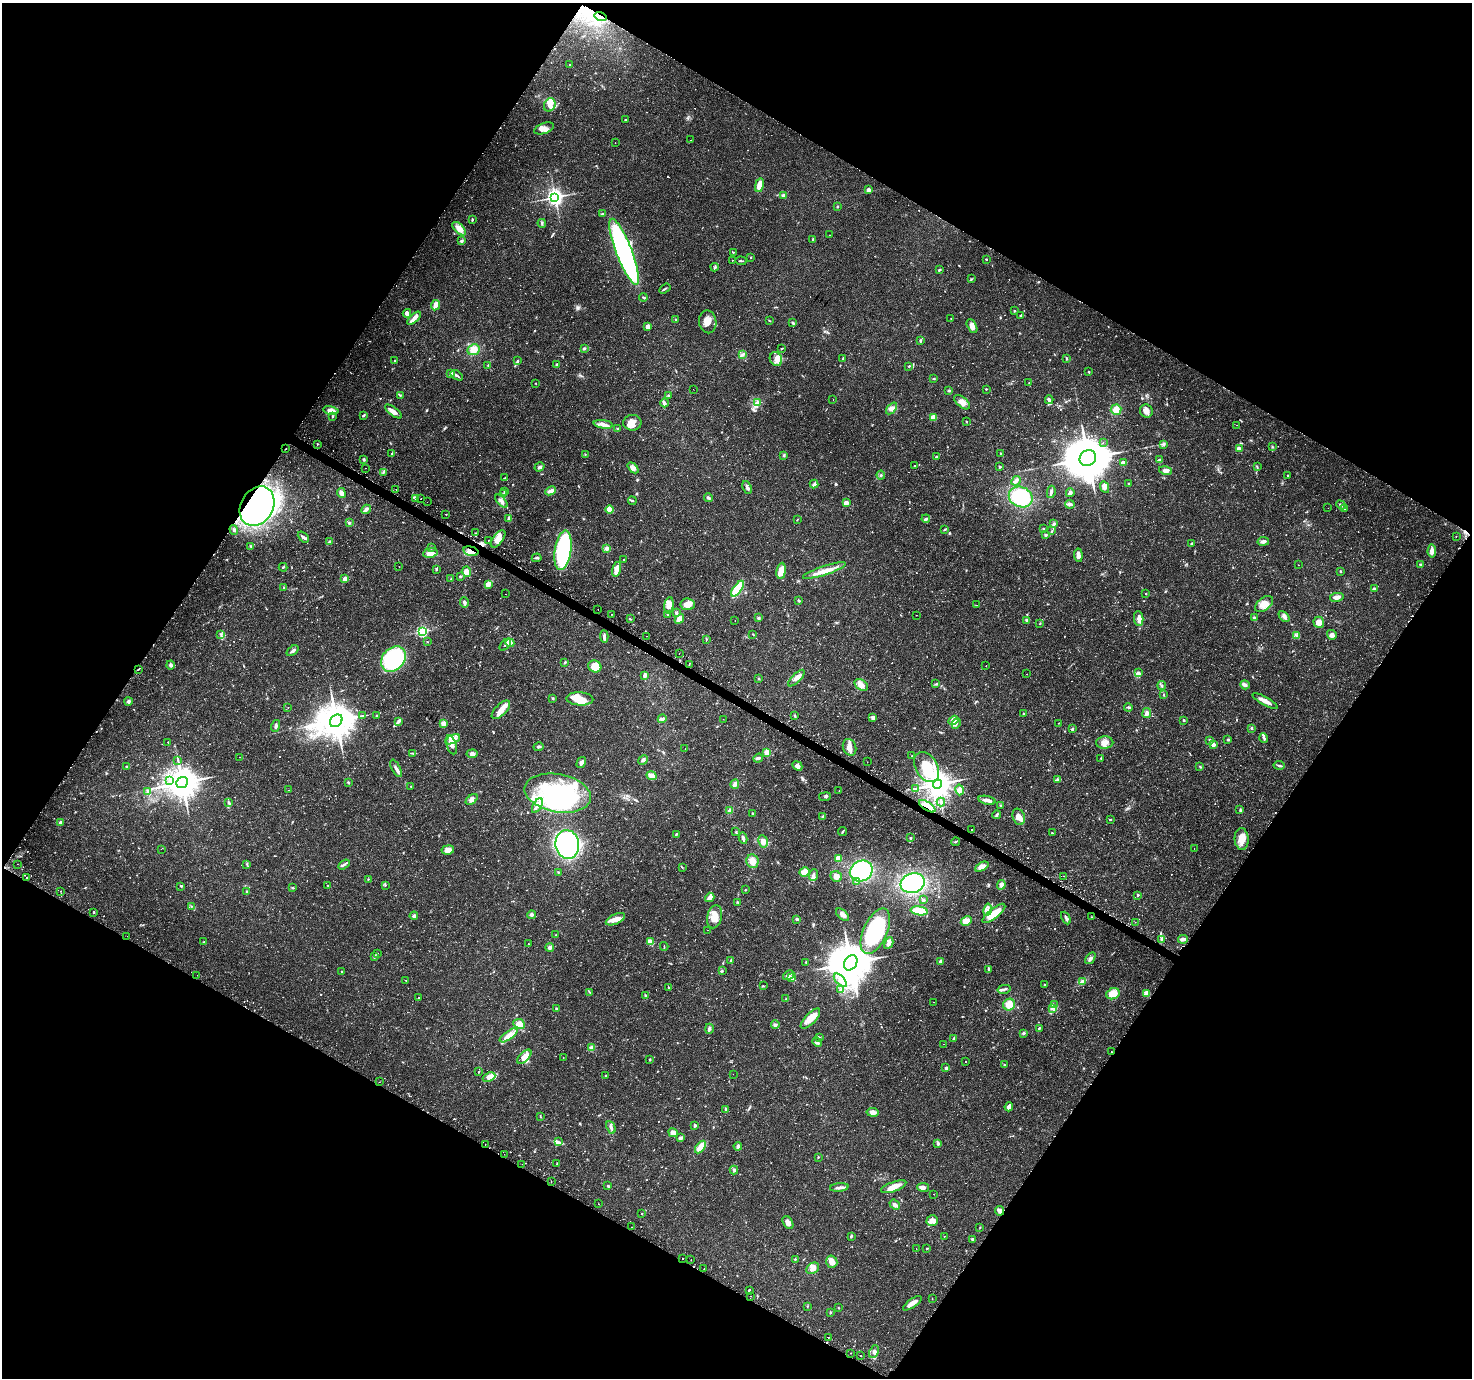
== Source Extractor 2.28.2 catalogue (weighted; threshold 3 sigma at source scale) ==
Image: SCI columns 16-5893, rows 274-5774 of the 5930 x 6005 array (HDU 1 of 3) = the unmasked area's bounding box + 8 px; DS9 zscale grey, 4 x 4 block average (1 PNG px = mean of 4 x 4 image px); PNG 1474 x 1380 px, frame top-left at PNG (2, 3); each listed source drawn as its Kron ellipse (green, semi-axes under 4 px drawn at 4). Shown black and unused: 48% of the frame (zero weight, under 2 of 3 exposures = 2% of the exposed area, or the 3 px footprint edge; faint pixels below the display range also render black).
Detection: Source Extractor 2.28.2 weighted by HDU 2 'WHT'. Background 0.025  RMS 0.002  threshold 0.00882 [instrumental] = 3 sigma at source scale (4.5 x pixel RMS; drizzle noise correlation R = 1.50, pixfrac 1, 0.0396/0.0396 arcsec/px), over >= 5 px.
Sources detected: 1130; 4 too faint to see at this stretch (4 x 4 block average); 7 inside a brighter object's white glare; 57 cosmic-ray / hot-pixel residue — neither listed nor drawn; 13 coinciding with a brighter row at this scale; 59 inside a brighter listed object's ellipse — not listed separately; of the other 990, all 500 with FLUX_AUTO >= 0.613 (the completeness limit of this list) listed and drawn (490 fainter detections not listed), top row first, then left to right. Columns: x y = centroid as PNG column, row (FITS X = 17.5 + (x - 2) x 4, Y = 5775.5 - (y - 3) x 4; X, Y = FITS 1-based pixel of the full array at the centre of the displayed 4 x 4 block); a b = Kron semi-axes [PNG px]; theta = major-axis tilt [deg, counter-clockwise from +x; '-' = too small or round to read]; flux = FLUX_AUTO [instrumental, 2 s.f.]
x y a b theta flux
601 17 6 2 -14 2.5
569 65 2 2 - 1.1
550 105 7 5 64 7.7
626 120 3 2 - 1
544 128 10 5 19 6.6
691 140 2 2 - 0.79
615 143 2 2 - 0.65
759 185 7 3 79 16
869 190 2 2 - 7.7
783 196 2 2 - 10
555 197 3 3 - 370
837 206 2 2 - 1.6
603 214 3 2 - 1.2
472 220 3 2 - 1.1
542 223 4 2 - 1.6
459 229 8 4 -45 11
829 235 2 2 - 0.65
813 239 3 2 - 1.8
462 241 3 3 - 1.6
624 252 35 8 -69 350
733 252 2 2 - 0.67
751 257 2 2 - 1.1
986 259 2 2 - 0.85
732 260 2 2 - 1.2
741 261 5 2 - 1.3
715 267 4 3 - 1.6
939 270 3 2 - 1.6
971 279 3 2 - 1
665 289 6 2 34 1.5
643 297 4 2 - 1.8
435 305 5 2 - 11
1014 311 2 2 - 1
407 313 4 3 - 5.8
1020 315 3 2 - 1.4
414 318 8 3 45 7.1
951 318 2 2 - 0.97
675 319 2 2 - 1.6
769 321 3 2 - 0.64
708 322 11 8 -79 12
793 323 3 2 - 2.1
648 326 3 3 - 6.7
972 326 7 4 -64 6.6
920 340 3 2 - 1.7
584 348 4 2 - 2.5
782 348 3 2 - 0.94
474 350 6 5 - 13
742 355 4 2 - 1.5
1066 358 3 2 - 1.5
776 359 7 6 - 8.1
843 359 3 2 - 1.5
394 361 2 2 - 1.3
517 361 4 2 - 1.4
557 365 3 2 - 2.2
488 366 4 2 - 1.2
909 366 3 2 - 1
1089 372 3 2 - 0.99
451 374 3 3 - 3.9
457 375 7 2 -34 2.9
934 379 3 2 - 1.2
1029 382 2 2 - 0.65
535 383 2 2 - 1.1
693 389 2 2 - 0.68
986 389 2 2 - 0.9
949 391 4 2 - 1.5
400 395 2 2 - 0.81
668 395 3 2 - 1.4
833 399 2 2 - 0.64
1049 400 4 2 - 3.3
757 402 3 2 - 1.4
962 402 9 5 -39 9
665 403 4 3 - 2.2
892 408 7 4 50 4.4
1116 410 5 5 - 9.9
331 411 7 4 -12 10
1146 411 6 6 - 7
393 412 10 4 -36 6.7
363 415 4 2 - 1.8
332 417 2 2 - 0.9
933 417 4 3 - 8.2
966 421 2 2 - 0.67
632 423 9 8 - 11
603 424 9 4 -9 6.2
1237 425 2 2 - 0.86
617 428 2 2 - 0.94
1103 443 2 2 - 0.87
1163 444 3 2 - 1.3
317 445 2 2 - 0.61
1272 447 2 2 - 0.79
286 449 2 2 - 4.3
1239 449 4 3 - 5.8
1000 453 2 2 - 0.74
392 454 2 2 - 0.89
585 454 2 2 - 0.62
784 455 3 2 - 1.2
936 457 3 2 - 1.3
1088 458 8 7 - 4600
364 459 4 2 - 1.5
1160 459 4 2 - 1.4
1123 463 2 2 - 11
915 466 2 2 - 0.92
539 467 5 3 - 2.6
1000 467 3 2 - 1.4
1257 467 3 2 - 0.96
365 468 2 2 - 1.4
633 468 6 4 -44 4.5
1166 471 6 4 -13 5.8
383 472 2 2 - 0.85
881 475 4 2 - 1.2
1288 476 3 2 - 0.69
505 478 2 2 - 0.8
1016 481 5 2 - 2.4
814 484 4 4 - 2.9
1128 484 2 2 - 0.64
747 487 6 3 -65 2.9
1105 487 6 3 -66 5.5
396 490 2 2 - 1.2
551 491 5 3 - 4.7
504 492 3 2 - 1.2
1051 492 6 2 81 3.7
341 493 5 2 - 9.4
1070 493 4 3 - 3.5
503 494 3 2 - 1.1
1021 497 12 10 -24 63
415 498 2 2 - 18
708 498 4 3 - 2.3
421 499 2 2 - 1.4
501 501 8 3 -46 3.7
632 501 4 2 - 1.4
427 502 2 2 - 0.85
846 503 4 3 - 5.4
1070 504 5 3 - 3
1341 505 5 2 - 1.8
257 506 21 16 60 470
1328 508 2 2 - 0.97
1344 508 3 2 - 1.3
366 509 5 2 - 3.9
610 509 4 4 - 14
446 514 2 2 - 1.1
509 518 3 2 - 1.3
798 519 3 2 - 0.62
926 519 4 2 - 4.4
349 523 2 2 - 6.2
1053 524 3 2 - 1.6
1043 528 2 2 - 0.76
945 529 3 2 - 0.96
234 530 5 4 - 6.6
1052 531 3 2 - 0.92
476 533 2 2 - 0.63
1045 535 3 3 - 1.5
1456 536 2 2 - 0.89
303 537 6 2 -44 3
498 539 10 5 54 13
488 540 2 2 - 5.8
329 541 3 2 - 0.83
1263 541 6 3 10 4.6
1191 544 3 2 - 1.2
251 546 3 2 - 1.3
431 547 3 2 - 0.86
607 548 4 3 - 5.6
563 550 20 8 81 170
471 551 8 4 -14 7.3
1432 551 6 3 86 8.1
430 553 7 5 9 12
1078 555 7 3 -84 6.8
537 558 5 2 - 2.4
624 559 2 2 - 0.67
1420 564 3 2 - 1
1298 565 2 2 - 0.83
283 567 4 2 - 0.95
399 567 2 2 - 1.2
436 569 3 2 - 1.1
617 569 7 3 75 11
781 571 8 4 83 16
824 571 22 4 18 14
1341 571 2 2 - 0.97
466 572 5 4 - 9.8
460 576 4 2 - 1.1
345 579 3 3 - 7.4
451 579 3 2 - 0.71
489 584 4 3 - 3.3
284 587 3 2 - 1
738 589 9 3 54 56
1374 589 3 3 - 1.7
1145 593 2 2 - 0.71
505 594 2 2 - 0.7
1337 597 7 4 10 5.8
799 601 3 2 - 1.8
464 602 5 3 - 3.6
688 604 7 6 - 12
1264 604 10 6 38 13
669 605 8 4 82 8.9
976 605 2 2 - 1.4
598 609 2 2 - 1.5
676 613 2 2 - 7.4
612 614 2 2 - 0.7
668 614 2 2 - 1.1
916 615 2 2 - 0.8
1284 616 6 3 -45 3.5
759 618 3 3 - 1.6
1139 618 7 4 -82 5.5
1254 618 4 3 - 1.9
631 619 4 2 - 0.72
679 619 5 4 - 11
1027 620 3 3 - 1.5
735 621 2 2 - 0.74
1319 622 6 5 - 8.2
1040 623 3 2 - 0.75
422 631 2 2 - 190
753 634 2 2 - 0.62
221 635 2 2 - 0.85
1296 635 2 2 - 1.1
1332 635 5 4 - 4.2
646 636 2 2 - 0.62
604 637 6 3 -86 3.4
706 639 3 2 - 1
427 642 2 2 - 0.67
510 643 4 3 - 3.1
505 645 7 2 47 2.3
293 651 7 2 38 3.6
679 653 2 2 - 1
393 659 14 11 49 120
565 662 2 2 - 3.4
171 665 4 3 - 2.8
689 665 2 2 - 1.4
595 666 7 6 - 16
986 666 2 2 - 0.84
138 669 2 2 - 2.4
1138 672 3 2 - 1.2
1026 674 2 2 - 0.62
645 675 3 2 - 4.2
759 678 3 2 - 0.82
796 678 11 3 44 8.4
936 684 3 2 - 1
861 685 7 5 -33 7.8
1162 685 4 2 - 2.2
1245 685 5 3 - 3.6
1163 695 2 2 - 0.88
553 698 4 2 - 1.1
580 699 13 6 -3 16
128 701 4 4 - 2.2
1265 701 14 3 -29 8.3
288 707 2 2 - 2.9
1128 707 4 2 - 1.5
501 710 12 5 45 11
1147 713 5 3 - 4.6
1023 714 2 2 - 1.9
362 716 4 2 - 1
377 716 3 2 - 1
795 716 3 2 - 1.4
873 717 4 3 - 3.6
662 719 4 2 - 1.4
723 719 2 2 - 1
953 720 5 3 - 3.9
1183 720 2 2 - 1.3
336 721 7 5 44 3900
398 721 4 2 - 2
443 723 2 2 - 26
1059 723 2 2 - 0.64
956 724 5 2 - 1.9
276 726 6 3 73 2.7
1251 728 3 2 - 1.4
1072 729 3 2 - 1.6
1264 738 5 2 - 2
453 739 8 4 24 10
1210 740 4 3 - 2.3
1228 740 4 2 - 1.1
168 742 2 2 - 1.8
1105 743 8 6 2 7.9
1213 744 4 3 - 5.8
451 745 10 5 -73 7.1
538 747 5 3 - 2.2
849 747 8 6 -70 8.3
685 749 2 2 - 0.7
413 753 3 2 - 0.9
767 753 2 2 - 39
472 754 5 3 - 4.6
912 756 2 2 - 1
240 757 2 2 - 0.64
758 758 5 2 - 3.7
1101 758 3 2 - 0.68
643 760 5 3 - 3.3
178 761 3 2 - 0.98
581 762 6 3 58 3.5
867 762 2 2 - 0.78
1279 765 5 2 - 1.9
126 766 3 2 - 0.98
797 766 5 3 - 5.4
927 767 16 11 -59 31
1200 767 4 2 - 0.95
396 768 9 3 -63 4.5
652 776 5 3 - 11
1057 779 3 2 - 0.78
170 780 2 2 - 0.96
348 782 3 2 - 1
182 783 6 5 - 2300
735 784 5 3 - 5.6
937 784 5 4 - 1600
411 786 2 2 - 0.67
915 788 3 2 - 0.79
288 790 2 2 - 0.65
960 790 5 4 - 3.5
148 791 3 2 - 1.5
839 791 2 2 - 0.88
558 793 34 19 -10 150
825 797 6 2 8 1.8
472 799 7 4 41 4.3
987 800 9 3 -12 5.7
229 802 3 2 - 1.4
941 802 4 2 - 1.5
1000 805 2 2 - 0.89
537 806 8 3 60 4.7
927 806 9 3 -32 17
1240 810 2 2 - 0.87
730 811 3 3 - 5.3
753 813 3 2 - 1
997 815 4 2 - 1.9
823 817 4 2 - 2.3
1019 817 8 6 -72 6.9
1110 819 2 2 - 0.97
61 822 3 3 - 3.8
972 829 2 2 - 0.75
736 832 3 2 - 1.1
842 832 5 2 - 1.2
1052 833 3 2 - 0.87
676 834 3 2 - 1.4
743 838 6 3 -78 2.6
910 838 3 2 - 0.94
1242 839 11 7 -87 14
763 841 6 4 -81 7.3
956 842 4 2 - 0.84
567 844 14 12 -82 350
161 849 2 2 - 0.65
1194 849 2 2 - 1.4
448 850 6 4 9 8.1
838 858 3 3 - 12
752 861 7 6 - 9.7
17 864 2 2 - 1.3
247 864 3 2 - 1.1
344 864 6 2 32 2.4
682 867 2 2 - 0.67
982 867 7 3 27 9.6
861 871 12 10 31 100
558 872 2 2 - 0.77
804 872 5 5 - 12
814 875 6 3 69 3.9
836 876 6 5 - 7.6
1063 876 2 2 - 1
27 877 2 2 - 2.9
368 879 3 2 - 0.82
857 881 3 3 - 3.3
913 883 12 9 17 110
328 885 2 2 - 0.62
385 885 2 2 - 0.77
1001 885 5 3 - 3.5
181 886 3 2 - 0.97
292 888 2 2 - 1.9
745 890 2 2 - 0.72
61 891 2 2 - 1.8
246 892 4 2 - 1.2
1138 895 2 2 - 1.7
710 897 5 3 - 6
923 900 2 2 - 3.6
738 902 2 2 - 0.93
192 906 3 2 - 1.2
988 910 6 3 79 3.8
919 911 8 4 -8 25
94 913 2 2 - 1
994 913 14 5 38 23
532 915 4 3 - 2.4
843 915 8 4 -41 5.7
414 916 4 3 - 2.2
715 917 11 7 76 19
1092 917 2 2 - 0.75
1066 918 7 2 -63 3.3
615 919 10 5 25 11
797 919 3 3 - 1.7
966 921 6 4 31 10
1135 922 2 2 - 8.1
708 930 2 2 - 0.67
875 931 24 12 66 130
556 935 2 2 - 0.84
127 936 2 2 - 0.67
1161 939 4 2 - 1.9
1183 939 5 3 - 4.5
204 941 3 2 - 0.73
650 942 4 3 - 12
889 943 6 3 62 5.6
528 944 2 2 - 1.5
664 946 4 2 - 0.96
550 947 4 3 - 2.9
377 954 3 2 - 1.1
374 957 4 2 - 1.7
1090 958 6 3 55 3.7
731 961 3 2 - 2.1
941 961 3 3 - 4
806 962 3 2 - 0.81
851 963 8 6 55 5000
988 969 2 2 - 0.8
722 971 2 2 - 1.1
342 972 2 2 - 0.72
197 975 2 2 - 0.61
789 975 6 3 31 3.5
791 977 3 3 - 2.5
406 980 2 2 - 0.66
840 980 8 3 -45 5
1082 981 4 3 - 3.1
1045 985 3 2 - 0.75
763 986 3 2 - 0.83
669 988 2 2 - 1.3
1004 989 6 2 13 2.5
840 990 3 2 - 0.88
589 992 3 2 - 0.98
1146 993 4 4 - 7.5
1113 994 7 5 22 15
646 995 2 2 - 1.2
418 998 2 2 - 1
786 999 3 2 - 0.84
934 1002 2 2 - 0.65
1009 1005 6 5 - 13
1055 1005 3 2 - 1
1052 1008 3 3 - 2.2
556 1009 2 2 - 5.3
810 1019 13 5 46 14
519 1024 6 4 -25 9.4
775 1024 4 3 - 2.2
1039 1028 3 2 - 1.6
709 1029 5 2 - 2
1024 1033 3 2 - 2.2
509 1035 10 4 34 10
819 1037 3 2 - 1.4
954 1038 2 2 - 2.2
817 1042 5 3 - 2.3
944 1044 2 2 - 0.85
591 1048 4 2 - 2
1111 1052 2 2 - 6
524 1057 9 4 45 12
563 1058 2 2 - 0.96
650 1060 3 2 - 0.92
966 1061 2 2 - 0.84
1004 1065 2 2 - 0.64
946 1068 4 3 - 3.1
478 1072 2 2 - 0.74
733 1074 2 2 - 0.67
606 1075 3 2 - 1
489 1077 6 4 24 7.4
379 1082 2 2 - 0.91
1009 1107 5 3 - 6
726 1109 4 3 - 2.3
873 1112 6 4 -10 4.4
540 1117 3 2 - 0.93
695 1125 3 3 - 2.3
611 1127 7 3 -67 3.4
673 1133 5 4 - 5.6
681 1138 4 3 - 3.9
559 1142 3 2 - 1.8
485 1144 2 2 - 0.81
938 1144 3 2 - 1.4
738 1146 4 3 - 3.9
700 1147 7 4 55 17
504 1154 2 2 - 2.2
818 1157 2 2 - 0.73
557 1163 2 2 - 0.79
522 1164 2 2 - 0.68
734 1170 4 3 - 1.6
551 1181 2 2 - 1.7
608 1186 3 2 - 2.1
839 1187 9 3 5 4.2
894 1187 13 4 20 11
923 1187 6 3 -10 5.5
934 1194 2 2 - 0.96
599 1204 2 2 - 1.1
895 1205 6 3 -40 3.6
1000 1211 5 4 - 5.1
642 1214 2 2 - 0.75
932 1220 5 5 - 7.4
788 1223 7 4 -58 5.7
632 1227 2 2 - 0.8
980 1227 3 2 - 0.66
851 1236 4 2 - 1.5
944 1236 2 2 - 1.7
973 1239 4 3 - 1.6
927 1248 3 2 - 0.68
916 1249 2 2 - 0.81
683 1259 2 2 - 1.1
795 1259 2 2 - 0.99
691 1260 2 2 - 0.71
832 1262 6 5 - 9
813 1268 7 5 36 8.1
704 1269 2 2 - 1.3
749 1290 2 2 - 1.5
750 1296 2 2 - 1.9
932 1299 2 2 - 0.68
912 1303 11 3 34 8.5
807 1306 2 2 - 0.7
839 1308 2 2 - 0.68
830 1312 3 2 - 1.1
828 1338 2 2 - 0.69
874 1352 6 4 66 4.2
851 1353 2 2 - 0.65
861 1356 2 2 - 3.6
Overlapping masked pixels (flux is a lower limit): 5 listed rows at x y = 601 17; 257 506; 471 551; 927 806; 1111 1052
Diffuse or blended objects may show on this block-average render without a row.